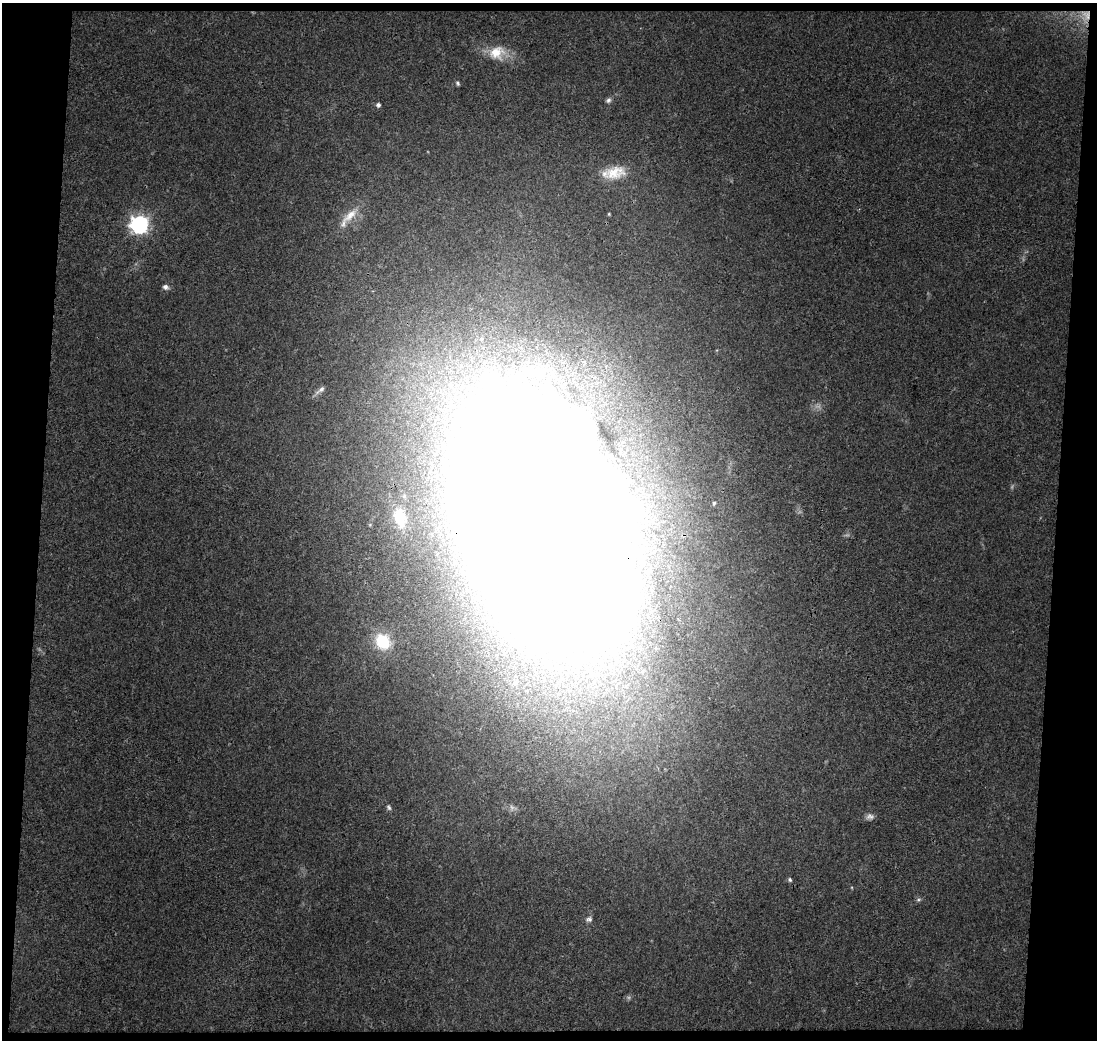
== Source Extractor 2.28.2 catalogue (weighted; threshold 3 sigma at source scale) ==
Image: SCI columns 1-1095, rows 55-1092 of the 1095 x 1147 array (HDU 1 of 3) = the unmasked area's bounding box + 8 px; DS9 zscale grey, full resolution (1 PNG px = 1 image px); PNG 1099 x 1042 px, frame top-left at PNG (2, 3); no overlay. Shown black and unused: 9% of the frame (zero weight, under 3 of 4 exposures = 1% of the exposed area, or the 3 px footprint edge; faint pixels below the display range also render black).
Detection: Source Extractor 2.28.2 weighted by HDU 2 'WHT'. Background 0.0538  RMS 0.0042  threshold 0.0189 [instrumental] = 3 sigma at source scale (4.5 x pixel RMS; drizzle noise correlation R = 1.50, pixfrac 1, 0.0396/0.0396 arcsec/px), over >= 5 px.
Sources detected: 21; all 21 listed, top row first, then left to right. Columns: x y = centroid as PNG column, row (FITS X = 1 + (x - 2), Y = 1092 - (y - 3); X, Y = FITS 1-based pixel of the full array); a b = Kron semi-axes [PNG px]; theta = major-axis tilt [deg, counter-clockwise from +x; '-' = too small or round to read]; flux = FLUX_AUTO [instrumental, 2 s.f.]
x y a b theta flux
1086 16 20 12 -88 6.2
497 53 22 18 13 9.2
457 83 6 4 -64 0.75
608 100 7 6 - 1.1
378 105 5 5 - 1.1
615 173 30 16 11 11
350 215 30 11 41 8
139 224 7 7 - 200
165 287 8 6 -20 1.5
450 385 10 9 - 3.5
321 390 15 6 39 1.8
714 503 4 3 - 0.54
547 516 136 78 -68 6300
400 517 21 13 -74 14
383 641 16 14 -55 17
515 683 6 6 - 0.91
389 807 8 5 -64 0.88
870 816 11 7 2 1.8
790 880 6 4 -73 0.75
918 900 7 4 31 0.79
589 919 9 7 15 1.4
Overlapping masked pixels (flux is a lower limit): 2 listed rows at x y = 1086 16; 547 516